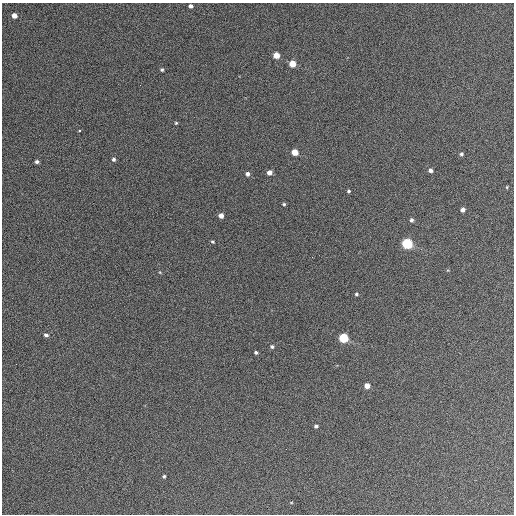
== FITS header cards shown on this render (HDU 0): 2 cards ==
NAXIS1  =                  512 / Axis length
NAXIS2  =                  512 / Axis length

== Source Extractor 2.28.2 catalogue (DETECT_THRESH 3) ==
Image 512 x 512 px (HDU 0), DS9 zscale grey, 1 PNG px = 1 image px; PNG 516 x 516 px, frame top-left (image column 1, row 512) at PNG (2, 3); no overlay
Background 514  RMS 23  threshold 70.1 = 3 sigma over >= 5 px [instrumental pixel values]
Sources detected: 33; all 33 listed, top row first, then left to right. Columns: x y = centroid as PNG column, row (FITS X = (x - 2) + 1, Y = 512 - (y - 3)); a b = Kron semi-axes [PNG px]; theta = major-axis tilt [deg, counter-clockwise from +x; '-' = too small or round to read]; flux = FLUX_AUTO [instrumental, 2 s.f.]
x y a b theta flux
190 6 4 3 - 4700
14 16 4 4 - 13000
276 55 5 4 - 24000
292 64 5 5 - 31000
162 70 4 4 - 2600
176 123 3 3 - 1700
80 130 3 3 - 6000
295 152 5 4 - 28000
461 154 4 4 - 3100
114 159 4 4 - 3300
37 162 4 3 - 3800
430 170 4 4 - 6300
269 172 4 4 - 9600
247 174 5 4 - 5300
507 187 5 3 - 1400
349 191 3 3 - 2600
284 204 4 3 - 2100
463 210 4 4 - 7400
221 216 4 4 - 10000
411 220 4 4 - 4100
212 242 4 4 - 1900
407 244 5 5 - 220000
312 257 2 2 - 760
160 272 4 4 - 1500
356 294 4 4 - 2500
46 335 5 4 - 4200
343 338 5 5 - 120000
272 347 4 4 - 3000
256 352 4 3 - 3300
367 386 4 4 - 17000
316 426 4 4 - 4100
164 476 3 3 - 2500
291 502 5 3 - 1200